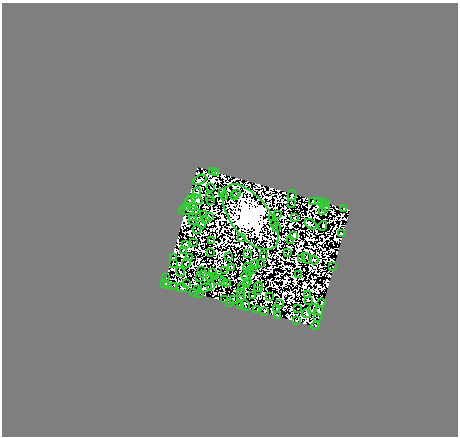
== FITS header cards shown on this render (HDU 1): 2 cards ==
NAXIS1  =                  456
NAXIS2  =                  434

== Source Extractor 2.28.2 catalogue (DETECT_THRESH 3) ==
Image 456 x 434 px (HDU 1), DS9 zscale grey, 1 PNG px = 1 image px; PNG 460 x 438 px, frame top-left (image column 1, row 434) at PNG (2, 3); each listed source drawn as its Kron ellipse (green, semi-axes under 4 px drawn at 4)
Background 1.1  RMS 4.4e-04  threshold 0.00131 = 3 sigma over >= 5 px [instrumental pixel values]
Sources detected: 245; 125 with non-positive FLUX_AUTO (blend fragments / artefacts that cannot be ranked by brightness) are neither listed nor drawn; the other 120 listed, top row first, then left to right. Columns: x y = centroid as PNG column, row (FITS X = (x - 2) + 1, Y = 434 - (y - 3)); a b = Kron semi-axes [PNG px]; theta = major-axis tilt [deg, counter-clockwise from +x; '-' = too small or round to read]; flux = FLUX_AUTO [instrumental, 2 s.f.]
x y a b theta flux
212 172 3 2 - 44
216 173 4 2 - 54
199 180 7 3 26 19
211 187 2 2 - 54
222 192 3 3 - 5
197 193 5 3 - 72
236 193 3 3 - 18
234 196 4 2 - 49
292 196 5 3 - 140
209 197 3 2 - 24
225 197 2 2 - 17
191 200 6 2 27 85
197 200 7 3 -41 120
210 200 2 2 - 31
313 201 3 2 - 15
318 201 3 2 - 11
322 202 3 2 - 8.1
292 203 4 2 - 36
327 204 2 2 - 25
186 207 2 2 - 14
325 207 4 2 - 23
193 208 3 2 - 4.8
344 209 3 3 - 2
189 211 10 2 -4 0.92
322 212 3 2 - 12
277 214 2 2 - 6.4
203 215 3 2 - 18
209 216 3 2 - 37
193 217 2 2 - 7.2
250 217 38 19 -53 180000
295 217 3 2 - 16
273 218 3 2 - 14
206 220 2 2 - 13
193 221 2 2 - 20
202 224 5 3 - 31
274 224 3 2 - 19
311 224 6 3 -37 49
323 226 5 2 - 52
276 227 2 2 - 33
197 229 4 2 - 16
341 234 3 2 - 63
294 235 4 3 - 47
241 238 3 2 - 18
212 241 2 2 - 21
290 241 4 2 - 38
194 242 2 2 - 36
186 245 3 3 - 28
183 250 3 2 - 14
210 252 2 2 - 21
288 253 2 2 - 40
247 254 3 2 - 36
263 256 3 2 - 14
229 257 3 2 - 33
173 258 3 2 - 3.6
190 258 3 2 - 18
307 258 5 2 - 35
301 259 4 2 - 55
314 260 4 2 - 28
173 263 3 2 - 39
186 263 5 2 - 14
261 263 2 2 - 13
255 264 4 3 - 0.98
248 267 5 3 - 8.9
333 267 3 2 - 26
231 268 3 2 - 42
201 270 3 2 - 21
253 270 2 2 - 11
225 271 3 2 - 36
180 272 5 2 - 23
249 272 2 2 - 12
213 273 3 2 - 7.3
203 274 3 2 - 26
298 274 3 2 - 43
210 276 3 2 - 22
215 276 3 2 - 0.83
246 276 4 2 - 29
200 277 3 2 - 18
166 278 3 2 - 8.9
219 280 6 3 23 1.6
223 281 3 3 - 10
247 282 3 2 - 30
165 283 3 2 - 15
227 283 3 2 - 1.8
187 284 3 2 - 20
247 284 3 2 - 50
168 285 2 2 - 9.5
211 285 3 2 - 16
175 286 3 3 - 65
242 287 2 2 - 44
259 287 5 2 - 11
182 288 6 3 -7 0.081
205 288 7 2 18 47
197 289 3 2 - 29
257 291 2 2 - 26
193 292 2 2 - 13
199 293 2 2 - 7.6
241 293 3 2 - 12
252 295 3 2 - 58
307 295 3 2 - 22
269 296 3 2 - 47
240 297 3 2 - 18
234 299 3 2 - 2.2
225 300 3 2 - 22
308 300 3 2 - 16
229 302 3 2 - 16
322 302 3 3 - 40
279 304 3 2 - 26
240 305 3 2 - 41
245 305 6 2 -78 22
298 308 2 2 - 4.8
257 309 2 2 - 22
277 309 2 2 - 16
313 309 5 2 - 38
264 311 4 2 - 39
319 311 5 3 - 19
307 314 4 3 - 38
277 315 4 3 - 28
318 317 2 2 - 54
296 321 2 2 - 15
315 326 4 4 - 64
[125 non-positive-flux detections neither listed nor drawn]